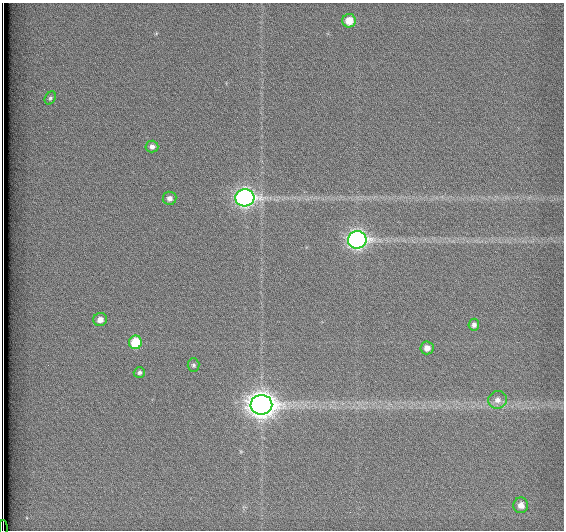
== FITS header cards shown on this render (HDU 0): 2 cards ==
NAXIS1  =                  562          / # of pixels in <axis direction>
NAXIS2  =                  528          / # of pixels in <axis direction>

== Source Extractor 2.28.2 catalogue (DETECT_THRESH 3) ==
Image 562 x 528 px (HDU 0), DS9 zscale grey, 1 PNG px = 1 image px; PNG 566 x 532 px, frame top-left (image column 1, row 528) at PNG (2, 3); each listed source drawn as its Kron ellipse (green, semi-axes under 4 px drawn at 4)
Background 1790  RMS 4.8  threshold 14.3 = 3 sigma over >= 5 px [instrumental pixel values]
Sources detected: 16; all 16 listed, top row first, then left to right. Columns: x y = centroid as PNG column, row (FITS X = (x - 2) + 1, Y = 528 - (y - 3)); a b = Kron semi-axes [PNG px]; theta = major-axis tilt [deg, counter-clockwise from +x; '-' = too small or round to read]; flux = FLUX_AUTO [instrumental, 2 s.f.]
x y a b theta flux
349 21 7 6 - 6200
50 98 7 5 61 660
152 147 6 6 - 1500
169 198 7 6 - 1800
245 198 9 8 - 130000
357 240 9 8 - 130000
100 320 7 6 - 2200
474 325 6 5 - 1200
135 342 7 6 - 11000
427 348 6 6 - 2500
194 365 7 6 - 690
139 372 5 5 - 760
497 400 9 9 - 2400
261 405 11 10 - 400000
521 505 8 7 - 3000
3 528 7 2 -90 2000
At the frame edge (FLAGS 8, measured only in part): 1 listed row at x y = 3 528